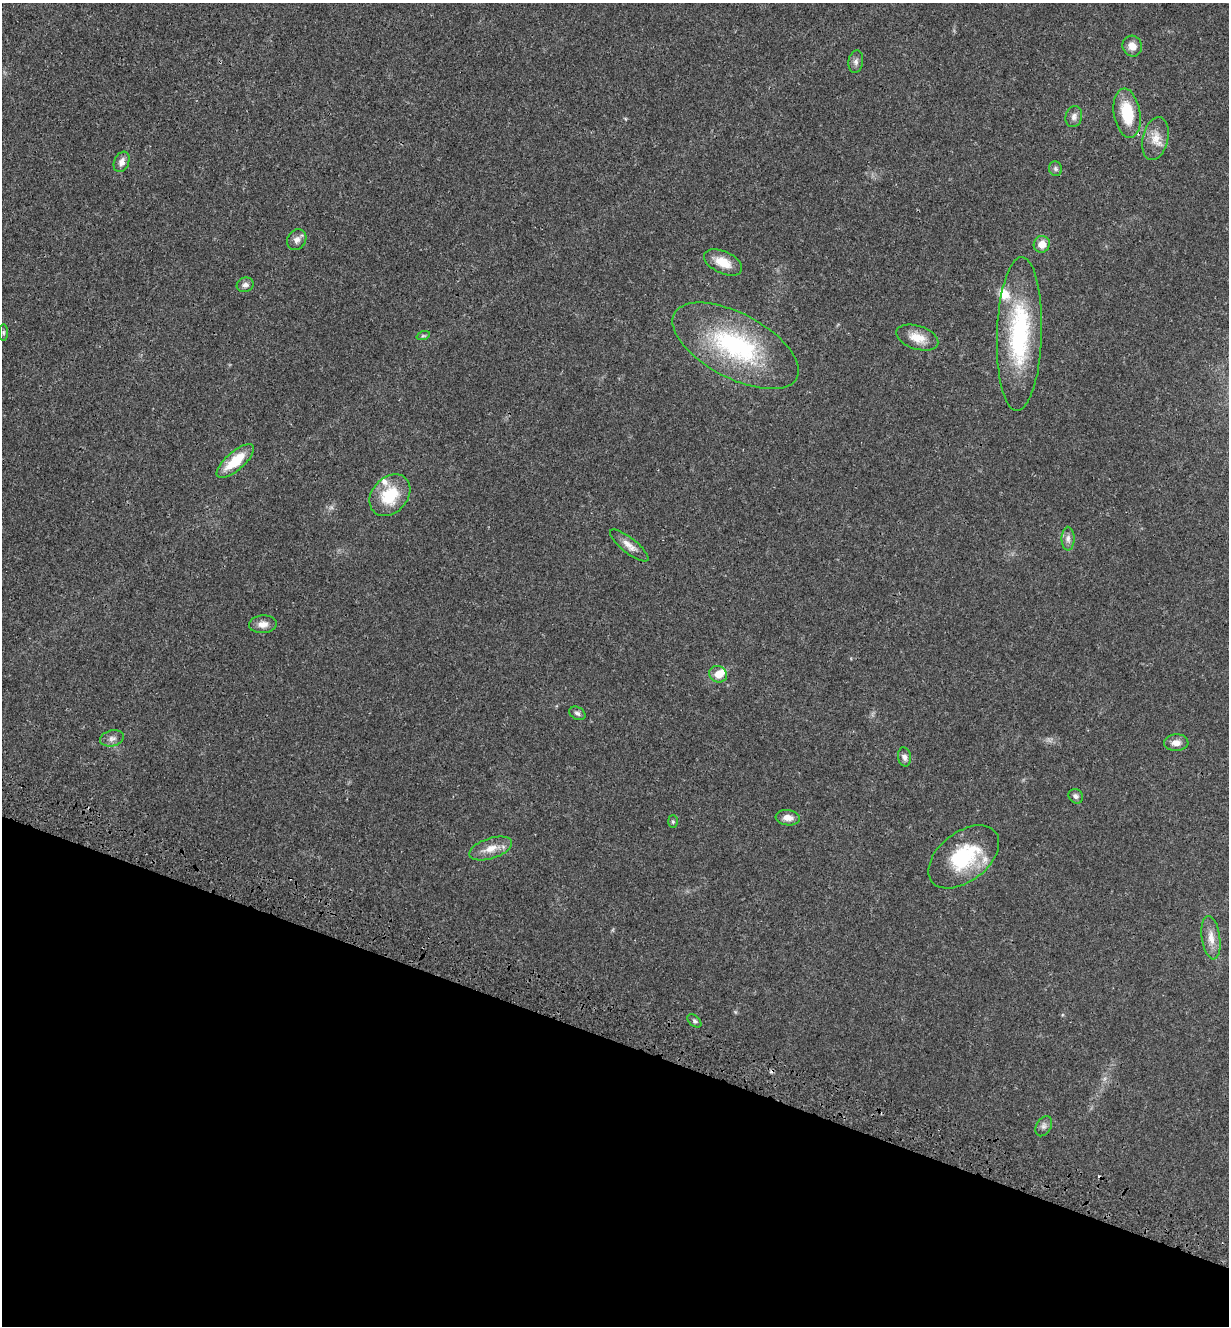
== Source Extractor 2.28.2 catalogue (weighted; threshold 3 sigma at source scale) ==
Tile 15 of 4 x 4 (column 3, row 4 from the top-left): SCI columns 2677-3903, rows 100-1423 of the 5480 x 5490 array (HDU 1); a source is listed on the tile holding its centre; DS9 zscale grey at full resolution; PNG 1231 x 1328 px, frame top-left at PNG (2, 3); each listed source drawn as its Kron ellipse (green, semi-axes under 4 px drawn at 4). Shown black and unused: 22% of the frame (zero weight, under 3 of 4 exposures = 8% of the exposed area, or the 3 px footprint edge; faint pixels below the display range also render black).
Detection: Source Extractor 2.28.2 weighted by HDU 2 'WHT'; one run over the whole footprint, this tile lists its part. Background 0.022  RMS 0.0035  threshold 0.0156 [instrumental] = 3 sigma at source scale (4.5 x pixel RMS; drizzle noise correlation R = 1.50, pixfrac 1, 0.05/0.05 arcsec/px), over >= 5 px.
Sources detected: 39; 2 cosmic-ray / hot-pixel residue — neither listed nor drawn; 3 inside a brighter listed object's ellipse — not listed separately; the other 34 listed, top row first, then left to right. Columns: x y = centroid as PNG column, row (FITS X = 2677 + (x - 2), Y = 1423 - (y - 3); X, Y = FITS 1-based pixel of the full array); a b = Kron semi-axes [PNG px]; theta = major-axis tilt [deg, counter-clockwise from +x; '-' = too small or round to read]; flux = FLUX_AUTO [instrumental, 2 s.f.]
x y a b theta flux
1132 46 10 9 - 2.9
856 61 11 7 80 1.3
1127 113 25 13 -81 13
1074 117 11 8 75 1.6
1155 139 22 12 77 4.6
122 162 10 7 67 2.2
1055 169 7 6 - 0.78
297 240 11 9 56 1.7
1042 244 8 8 - 3.5
723 262 20 11 -25 5.6
245 285 8 7 - 1.3
3 332 8 4 90 0.58
1019 334 77 22 88 39
423 336 6 4 18 0.51
917 338 22 11 -18 5.1
736 346 69 32 -28 44
235 461 23 9 41 10
390 495 23 17 48 13
1068 539 12 6 -90 1.5
629 545 24 7 -39 2.8
263 624 14 9 3 2.6
718 674 9 8 - 3.8
577 713 8 6 -27 1
112 738 12 8 13 1.6
1176 743 12 8 2 2.5
904 757 10 6 -80 1.4
1076 796 8 7 - 1.1
788 818 12 7 -6 2.6
673 821 6 5 - 0.53
491 848 22 10 18 4.1
964 857 40 24 38 23
1211 938 22 9 -82 3.8
694 1021 8 5 -44 0.7
1044 1126 11 7 59 1.4